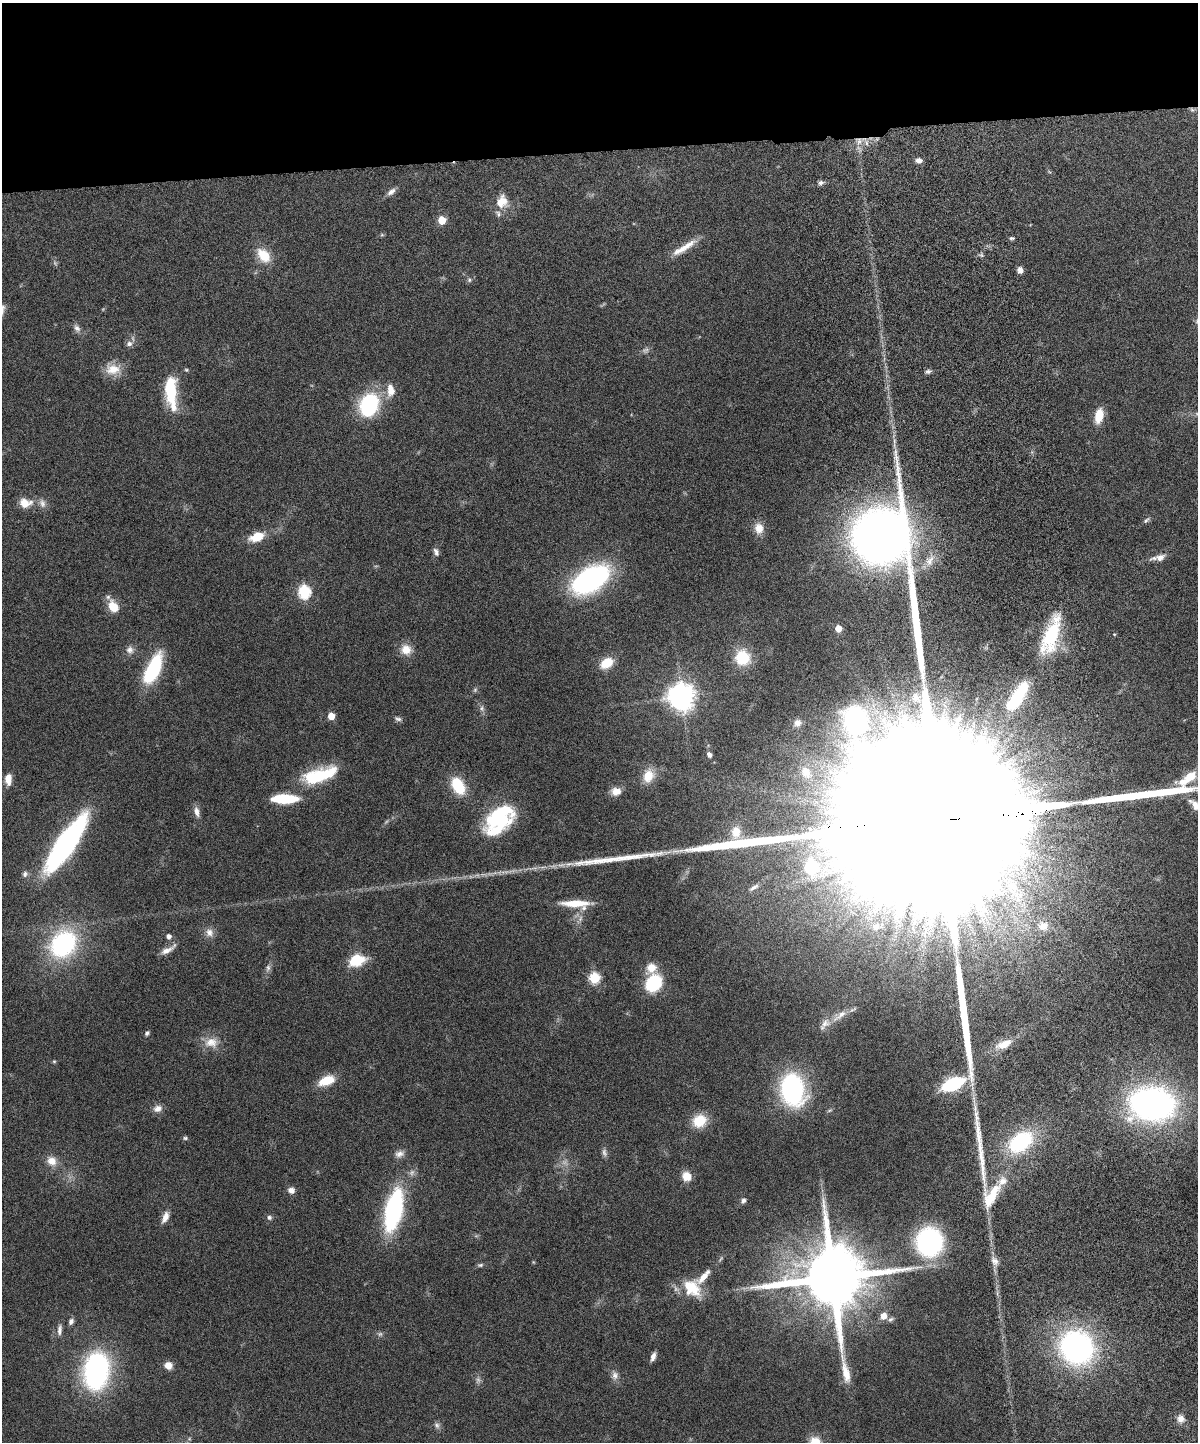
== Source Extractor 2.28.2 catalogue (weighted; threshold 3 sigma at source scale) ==
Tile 2 of 4 x 3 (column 2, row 1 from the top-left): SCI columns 1258-2453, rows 3042-4481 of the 4909 x 4747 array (HDU 1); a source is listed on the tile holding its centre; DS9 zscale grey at full resolution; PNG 1200 x 1444 px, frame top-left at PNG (2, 3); no overlay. Shown black and unused: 10% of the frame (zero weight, under 6 of 12 exposures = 3% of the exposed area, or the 3 px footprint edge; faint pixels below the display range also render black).
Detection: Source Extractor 2.28.2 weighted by HDU 2 'WHT'; one run over the whole footprint, this tile lists its part. Background 0.0912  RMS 0.0045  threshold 0.0184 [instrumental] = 3 sigma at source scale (4.09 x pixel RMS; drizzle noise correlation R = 1.36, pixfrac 0.8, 0.05/0.05 arcsec/px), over >= 5 px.
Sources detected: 141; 8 too faint to see at this stretch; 2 inside a brighter object's white glare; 3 long thin detections or spike segments (spike, bleed or trail) — not listed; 7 inside a brighter listed object's ellipse — not listed separately; the other 121 listed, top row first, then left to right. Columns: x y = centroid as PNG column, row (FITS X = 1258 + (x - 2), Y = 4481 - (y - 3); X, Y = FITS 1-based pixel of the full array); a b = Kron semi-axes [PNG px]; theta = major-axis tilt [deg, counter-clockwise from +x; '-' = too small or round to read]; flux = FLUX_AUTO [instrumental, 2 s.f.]
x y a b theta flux
1192 110 6 5 - 0.86
859 141 12 7 89 3.3
866 143 9 4 -89 1.4
919 160 7 6 - 2.1
821 183 7 6 - 1.3
391 192 13 7 39 2.1
502 202 17 15 76 6.8
442 220 5 5 - 13
382 235 6 4 -18 0.51
1012 238 6 4 1 0.81
681 249 33 9 29 6.4
263 255 20 13 -52 9
981 255 6 5 - 0.76
1020 270 6 6 - 2.4
469 280 7 6 - 1
77 328 12 8 -61 2
129 344 9 8 - 1.8
113 369 21 14 -8 7.3
186 370 5 4 - 0.55
928 371 8 6 17 1.1
391 390 15 9 -85 5
170 391 27 14 -85 18
369 405 20 16 71 45
1099 416 17 9 79 7.6
894 441 7 4 -90 0.96
25 503 15 11 -6 6
42 503 14 8 -68 2.4
1146 520 10 5 38 1
759 528 14 11 -81 4.5
257 537 13 8 22 10
436 552 10 6 -71 1.5
1160 557 16 8 16 3.1
930 561 17 10 64 4.8
590 580 28 16 32 110
304 592 6 6 - 55
113 606 12 9 -62 8.1
838 628 5 5 - 6.1
1114 634 4 4 - 0.44
1051 635 55 18 71 28
406 649 14 13 - 5.4
130 650 11 10 - 2.4
742 658 15 14 - 15
607 663 15 10 32 8
153 669 32 12 65 32
475 690 6 5 - 0.76
1018 696 41 13 57 28
681 697 9 8 - 540
916 697 11 10 - 2.8
482 708 10 7 -68 1.5
331 716 5 5 - 7.6
398 719 10 5 -13 1.2
797 723 10 9 - 2.1
709 755 7 5 -50 1.6
806 772 13 9 -62 2.8
319 775 42 15 18 24
648 776 14 11 69 7.9
8 779 11 6 89 5.1
458 786 19 12 -59 16
616 791 11 9 4 4.2
285 799 24 8 0 22
1195 805 15 8 -59 3.5
197 812 15 7 -73 2.5
501 812 45 17 22 20
941 818 102 62 0 160000
66 845 44 12 56 150
812 867 10 8 -40 55
25 874 9 8 - 1.6
754 887 15 5 31 1.6
576 904 32 8 -2 11
580 919 10 5 64 1.6
1043 926 14 13 - 5.1
876 927 18 12 15 6.7
209 933 12 10 -66 2.9
168 936 5 5 - 2
63 944 27 22 50 61
168 950 20 6 30 3.2
357 960 17 12 19 13
268 968 10 6 83 1.6
651 968 14 12 41 5.3
594 978 6 6 - 36
653 983 15 12 54 29
840 1015 27 9 35 5.7
147 1033 6 4 47 0.94
211 1042 20 14 3 6.3
1004 1044 20 9 21 7
54 1061 5 5 - 0.51
327 1080 18 10 22 9.8
953 1084 19 9 23 33
792 1090 23 17 -79 87
1153 1104 31 22 -3 190
158 1108 12 9 18 2.7
699 1121 15 13 29 11
185 1138 7 5 0 0.76
1020 1142 23 15 38 41
604 1153 12 6 -78 1.5
399 1154 13 8 16 2.3
52 1161 14 11 -47 4.7
687 1176 11 10 - 5.1
291 1190 8 7 - 2.3
991 1196 35 16 59 15
743 1201 7 6 - 1.2
394 1210 30 12 78 87
165 1217 14 7 67 3.4
269 1217 7 6 - 1.1
929 1242 18 16 89 100
995 1261 12 9 -55 2.6
480 1265 8 5 10 0.86
832 1278 19 18 - 5300
692 1288 27 18 -46 14
883 1316 7 6 - 4
891 1319 8 6 31 1
71 1321 8 6 62 1.5
59 1330 16 6 87 2
1077 1347 25 23 -45 120
653 1357 10 5 71 2.2
168 1365 9 9 - 3.3
96 1371 25 16 82 120
615 1375 13 9 -83 2.5
1181 1419 10 10 - 3
437 1425 9 7 -53 1.4
816 1442 15 12 -46 7.3
Overlapping masked pixels (flux is a lower limit): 2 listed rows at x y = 859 141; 941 818
Isophote crosses this tile's border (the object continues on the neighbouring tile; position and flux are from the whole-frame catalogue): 3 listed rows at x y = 1195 805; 941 818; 816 1442